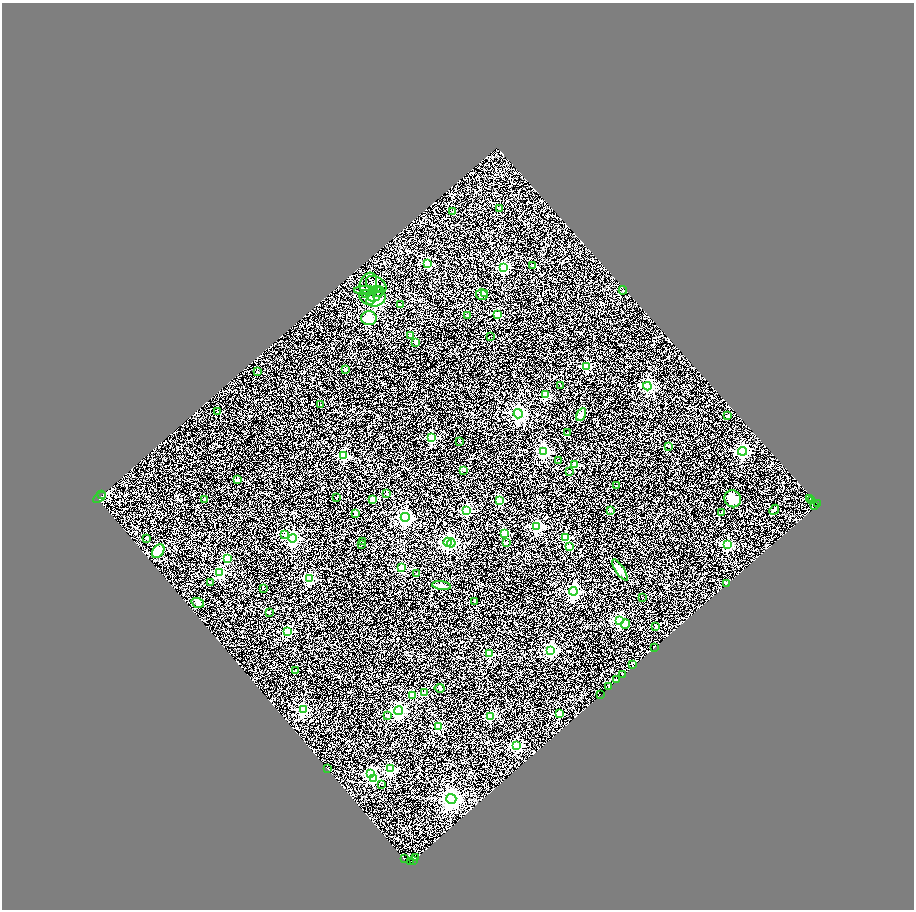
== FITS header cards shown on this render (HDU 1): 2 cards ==
NAXIS1  =                 1824
NAXIS2  =                 1815

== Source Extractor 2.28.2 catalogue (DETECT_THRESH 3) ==
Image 1824 x 1815 px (HDU 1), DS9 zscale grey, zoomed out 1/2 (1 PNG px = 2 x 2 image px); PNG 916 x 912 px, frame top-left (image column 2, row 1814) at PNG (2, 3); each listed source drawn as its Kron ellipse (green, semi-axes under 4 px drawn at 4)
Background 0.0262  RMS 0.04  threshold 0.121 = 3 sigma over >= 5 px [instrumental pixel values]
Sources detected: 157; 30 cannot appear on this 1/2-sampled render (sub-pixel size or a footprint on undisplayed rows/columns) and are neither listed nor drawn; the other 127 listed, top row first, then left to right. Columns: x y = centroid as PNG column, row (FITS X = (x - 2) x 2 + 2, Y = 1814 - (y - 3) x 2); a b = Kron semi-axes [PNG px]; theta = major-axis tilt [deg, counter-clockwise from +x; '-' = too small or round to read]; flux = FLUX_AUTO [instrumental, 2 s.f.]
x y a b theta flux
499 208 2 2 - 3.8
452 212 4 3 - 8.9
427 264 3 3 - 250
532 265 2 2 - 8.9
503 267 4 4 - 810
368 283 11 8 62 220
376 284 11 7 -33 240
622 290 4 2 - 6.3
365 291 12 4 -2 290
378 292 6 4 59 64
365 293 3 2 - 38
374 294 8 7 - 180
484 294 3 2 - 38
481 295 6 5 - 26
366 297 8 6 -42 210
376 299 10 7 21 320
400 305 2 2 - 32
467 315 2 2 - 4.5
497 315 3 3 - 290
368 318 7 7 - 69
410 336 2 2 - 46
490 336 2 1 - 2.1
415 342 4 3 - 8.4
586 366 3 3 - 340
345 370 3 3 - 9
257 372 3 2 - 5.1
560 385 2 2 - 3.3
647 386 4 4 - 1300
545 395 3 3 - 220
320 405 2 2 - 17
217 412 2 2 - 5.4
518 414 5 4 - 2500
581 415 7 4 63 18
727 416 2 2 - 41
567 432 2 2 - 3.7
431 438 3 3 - 420
459 441 2 2 - 8
668 446 2 2 - 9.7
543 451 4 4 - 1300
742 451 4 4 - 1500
343 456 3 3 - 520
558 461 2 2 - 7.4
574 464 2 2 - 71
463 470 2 2 - 27
569 472 2 2 - 9.6
237 480 2 2 - 66
616 486 2 2 - 6
386 493 3 2 - 4.1
101 495 2 1 - 49
336 497 3 2 - 2.7
99 498 7 2 36 430
204 499 3 2 - 3.5
372 499 2 2 - 120
732 499 9 8 - 80
809 499 2 1 - 64
811 500 2 2 - 25
499 501 3 3 - 260
817 504 2 1 - 29
814 505 2 1 - 100
774 510 5 4 - 19
466 511 3 3 - 710
610 511 2 2 - 12
721 512 2 2 - 15
355 513 4 3 - 7.5
405 517 4 4 - 2100
536 527 4 4 - 860
504 533 3 2 - 190
284 535 3 3 - 36
565 537 3 3 - 380
146 538 3 3 - 5.5
292 538 4 4 - 1700
362 541 2 2 - 6.5
447 542 4 3 - 1900
451 543 4 4 - 550
506 543 2 2 - 39
361 544 2 2 - 14
727 545 3 3 - 610
569 546 2 2 - 100
158 551 7 5 54 80
227 558 3 3 - 230
401 568 3 3 - 350
619 570 12 4 -56 39
219 572 4 3 - 620
416 574 2 2 - 29
309 578 3 3 - 580
210 583 2 2 - 9.4
726 584 3 2 - 15
441 585 9 3 -7 28
263 588 2 2 - 9.5
573 591 4 4 - 1300
642 598 2 1 - 2.7
474 601 2 2 - 6.3
197 603 6 4 -18 21
269 613 2 2 - 10
619 621 4 4 - 1200
625 624 4 3 - 25
655 626 2 2 - 11
287 631 3 3 - 370
654 647 2 1 - 26
550 650 4 4 - 1200
489 654 3 3 - 320
632 665 3 1 - 17
295 670 2 2 - 4.6
622 675 2 1 - 11
616 680 3 2 - 28
608 687 3 1 - 17
439 688 5 3 - 8.2
424 693 2 2 - 81
600 694 2 1 - 19
412 696 3 2 - 200
303 710 4 4 - 1000
398 710 4 4 - 1700
559 713 3 2 - 160
387 716 2 2 - 45
490 716 3 3 - 390
438 726 3 3 - 380
516 746 3 3 - 730
327 769 2 2 - 4.9
390 769 3 3 - 740
370 774 4 3 - 610
373 779 4 3 - 580
381 784 2 1 - 2.2
451 799 5 5 - 5000
415 858 2 2 - 30
404 859 2 1 - 9.9
413 860 2 1 - 11
410 861 2 1 - 9.4
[30 sub-pixel or undisplayed-footprint detections neither listed nor drawn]